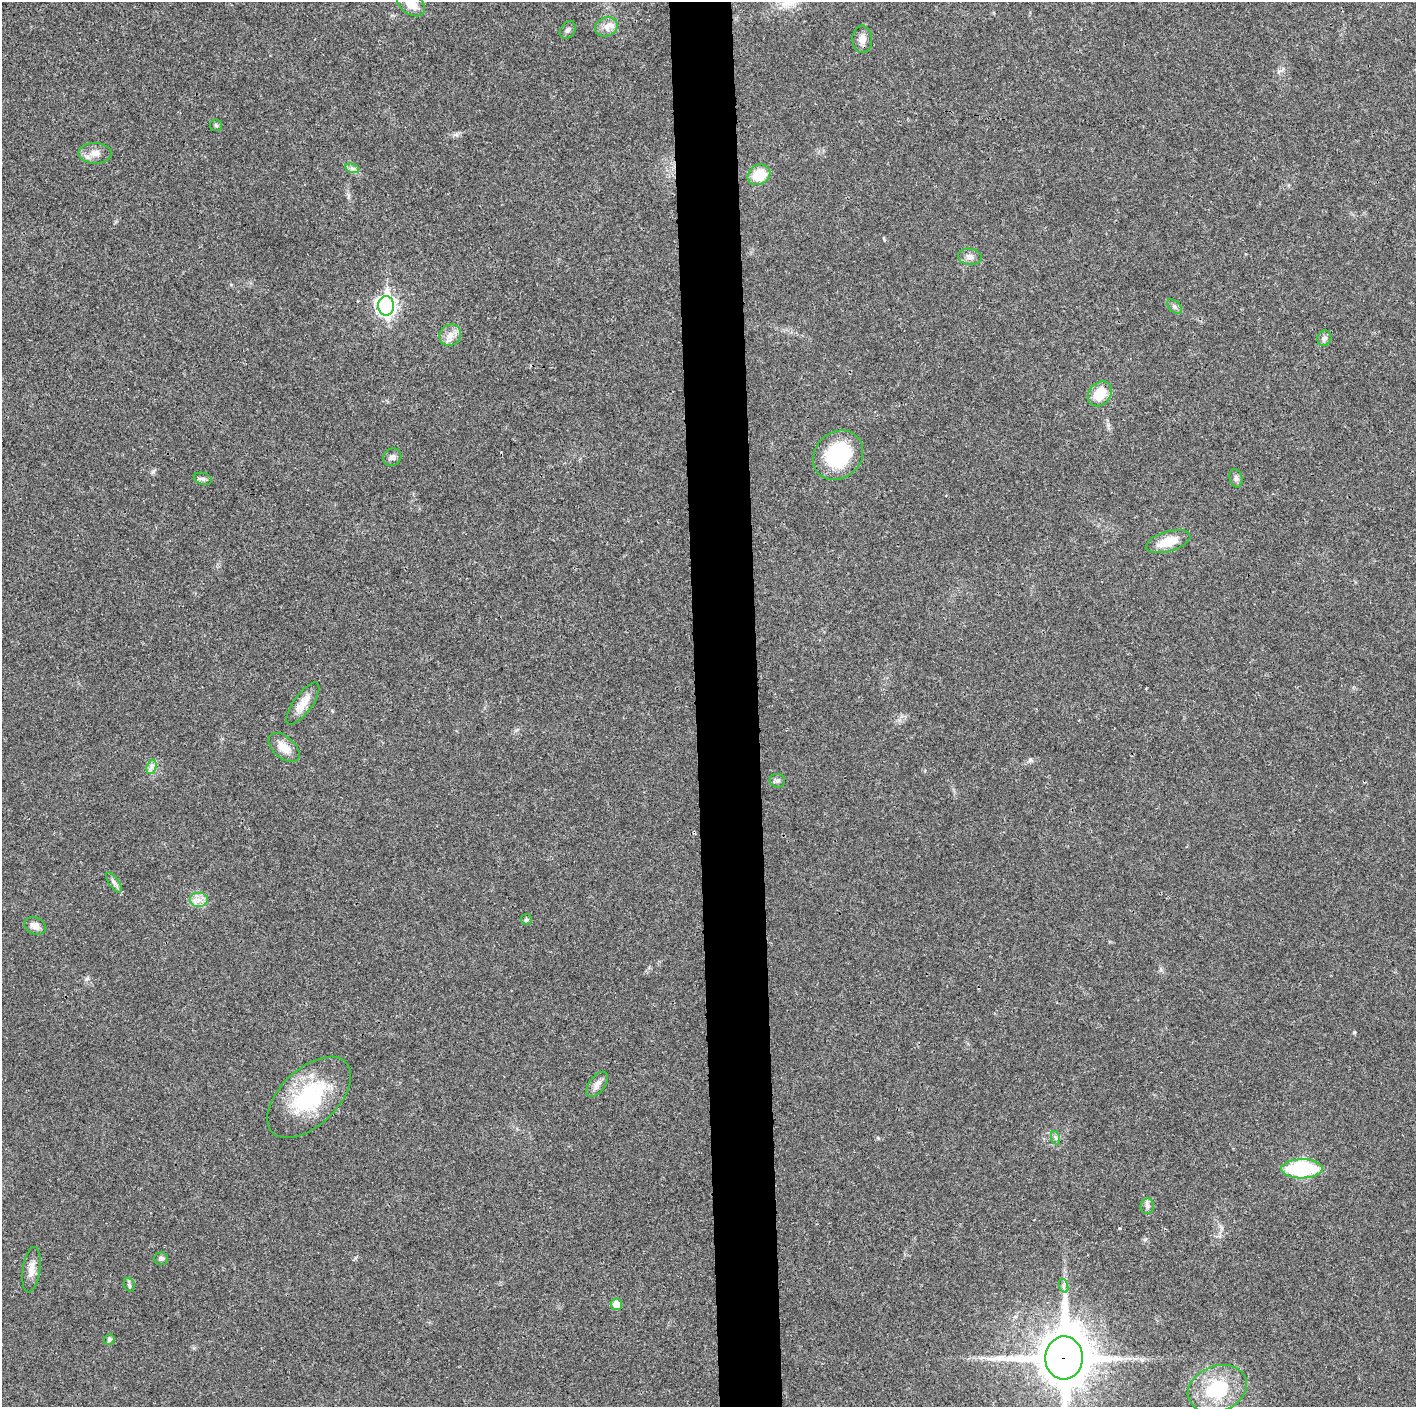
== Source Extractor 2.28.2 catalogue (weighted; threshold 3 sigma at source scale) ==
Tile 5 of 3 x 3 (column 2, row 2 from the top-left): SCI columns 1415-2828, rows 1412-2816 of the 4243 x 4225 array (HDU 1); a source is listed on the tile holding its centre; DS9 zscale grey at full resolution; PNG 1418 x 1409 px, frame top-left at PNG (2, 2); each listed source drawn as its Kron ellipse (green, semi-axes under 4 px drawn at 4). Shown black and unused: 4% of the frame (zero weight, under 3 of 4 exposures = <1% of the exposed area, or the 3 px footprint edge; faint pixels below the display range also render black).
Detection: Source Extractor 2.28.2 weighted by HDU 2 'WHT'; one run over the whole footprint, this tile lists its part. Background 0.0183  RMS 0.0039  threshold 0.0177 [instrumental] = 3 sigma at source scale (4.5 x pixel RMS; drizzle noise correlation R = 1.50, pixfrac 1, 0.05/0.05 arcsec/px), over >= 5 px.
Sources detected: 41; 1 inside a brighter listed object's ellipse — not listed separately; the other 40 listed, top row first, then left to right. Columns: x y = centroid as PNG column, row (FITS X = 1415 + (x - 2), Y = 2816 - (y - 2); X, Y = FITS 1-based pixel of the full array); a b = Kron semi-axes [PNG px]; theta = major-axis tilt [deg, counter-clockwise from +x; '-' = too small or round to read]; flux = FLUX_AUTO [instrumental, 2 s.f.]
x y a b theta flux
411 4 15 10 -34 5.4
606 27 11 9 22 2.8
568 30 9 7 54 1.3
862 39 13 10 -88 2.7
216 125 6 5 - 0.68
95 153 17 10 -1 3.5
352 168 7 4 -18 0.98
759 175 12 9 32 11
970 257 12 8 -8 2
386 306 9 8 - 140
1174 307 9 5 -44 1
450 335 11 10 - 3
1324 338 8 7 - 1.2
1100 394 13 10 49 9.7
838 455 27 23 43 29
392 457 9 8 - 1.6
1236 478 9 6 -75 1.2
203 479 9 6 -18 1.1
1168 542 23 10 17 8.4
303 704 25 9 54 5.3
284 747 18 10 -41 4.9
151 767 7 4 72 1.2
777 781 8 6 -15 1.1
114 882 12 5 -55 1.4
198 900 9 7 0 2.6
526 919 5 5 - 0.82
35 926 11 8 -25 2.5
597 1084 15 8 53 2.3
309 1097 51 28 43 35
1056 1138 7 4 -71 0.75
1302 1169 20 9 0 36
1147 1206 8 6 83 1.4
161 1259 7 6 - 0.99
31 1270 23 8 82 3.6
129 1285 7 5 -68 0.83
1064 1286 7 4 -72 0.92
616 1304 6 5 - 4.1
109 1339 5 5 - 1.2
1064 1358 21 18 88 1900
1217 1389 30 23 21 23
Overlapping masked pixels (flux is a lower limit): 1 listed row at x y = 1064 1358
Isophote crosses this tile's border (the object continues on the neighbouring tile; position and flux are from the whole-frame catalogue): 2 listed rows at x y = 411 4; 1064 1358
Unlisted compact peaks at least as high as the median listed source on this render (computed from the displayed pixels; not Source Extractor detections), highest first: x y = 1030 759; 1354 1032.